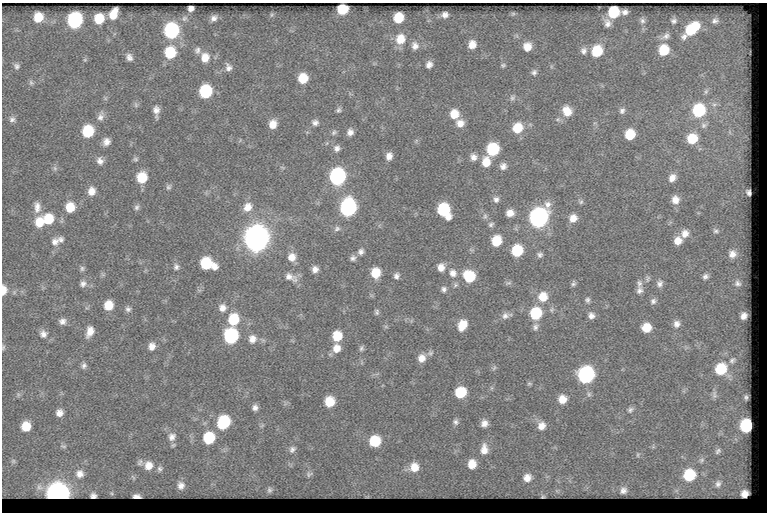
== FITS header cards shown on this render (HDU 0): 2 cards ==
NAXIS1  =                  765
NAXIS2  =                  510

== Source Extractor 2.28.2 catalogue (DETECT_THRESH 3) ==
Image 765 x 510 px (HDU 0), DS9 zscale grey, 1 PNG px = 1 image px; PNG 769 x 514 px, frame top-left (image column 1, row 510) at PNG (2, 3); no overlay
Background 56.3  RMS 5.7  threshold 17.2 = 3 sigma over >= 5 px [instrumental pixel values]
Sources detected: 208; all 208 listed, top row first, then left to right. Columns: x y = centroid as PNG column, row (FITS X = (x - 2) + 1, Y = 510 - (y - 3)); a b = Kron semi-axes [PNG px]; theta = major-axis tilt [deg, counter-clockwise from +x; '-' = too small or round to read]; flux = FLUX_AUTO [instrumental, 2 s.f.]
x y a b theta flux
191 8 5 5 - 1800
342 9 8 7 - 18000
613 12 8 8 - 18000
625 12 5 4 - 1400
113 14 11 7 65 5400
513 14 6 5 - 530
271 15 6 4 71 550
445 15 6 5 - 1800
38 17 8 7 - 7200
185 18 8 6 32 1200
214 18 8 6 22 1700
398 18 8 7 - 9900
99 19 8 7 - 9100
75 20 10 9 - 59000
642 21 8 7 - 1000
674 21 6 5 - 1100
715 21 11 9 31 2100
607 23 11 8 -72 2100
691 29 17 9 42 18000
171 31 10 9 - 55000
666 36 12 8 22 1800
400 39 12 10 76 6800
472 44 9 8 - 3900
415 46 9 8 - 2300
527 47 9 8 - 4400
197 50 9 8 - 1500
664 50 9 8 - 11000
584 51 9 8 - 1600
597 51 9 8 - 14000
170 53 10 9 - 15000
129 57 9 7 -64 1700
205 57 12 10 83 4600
85 60 5 4 - 450
429 64 8 7 - 1900
503 65 5 5 - 660
17 66 8 7 - 1200
228 67 10 7 -72 1900
534 72 7 7 - 1100
303 78 8 8 - 9000
31 83 8 6 -56 870
205 91 9 8 - 26000
706 92 8 5 63 1000
512 97 8 7 - 1000
714 104 8 7 - 1500
136 105 8 5 -73 820
338 110 6 6 - 880
699 110 10 10 - 26000
156 111 12 6 -87 2400
567 111 12 10 -62 5400
622 111 8 7 - 1300
454 114 9 9 - 6200
100 117 14 8 71 2300
12 119 8 8 - 1400
315 123 8 7 - 1600
460 123 9 9 - 3400
273 124 9 7 72 4000
704 125 9 8 - 1700
517 128 11 9 55 8700
88 131 9 8 - 16000
334 132 8 6 29 900
350 132 7 7 - 2100
630 135 8 7 - 10000
692 139 10 9 - 10000
106 142 8 8 - 2500
337 148 8 8 - 1700
493 149 9 8 - 23000
389 156 7 6 - 2500
473 157 9 8 - 2100
135 159 7 6 - 810
100 161 9 8 - 2200
486 162 11 9 90 5400
503 166 9 8 - 2000
55 168 7 6 - 890
142 177 10 9 - 10000
337 177 10 9 - 79000
672 178 10 8 56 2800
169 187 8 7 - 950
91 191 10 9 - 3400
749 193 6 4 -63 970
496 199 8 7 - 1400
675 200 9 9 - 3500
581 202 7 5 45 740
37 207 14 8 -89 2800
70 207 10 9 - 7400
137 207 8 6 59 1100
248 207 12 10 54 4000
348 208 10 9 - 92000
444 210 12 8 -61 26000
510 213 8 7 - 3000
485 216 8 6 -90 1000
538 218 11 9 62 160000
573 218 9 8 - 3500
48 219 11 10 - 9400
39 222 11 9 83 6600
491 224 7 5 33 860
337 229 8 7 - 1200
716 231 9 7 -24 1300
685 233 10 9 - 3300
256 239 11 10 - 550000
61 240 9 9 - 1500
496 241 9 8 - 10000
678 241 9 8 - 3800
55 242 11 10 - 2400
517 251 9 8 - 16000
361 252 8 7 - 1500
732 254 12 11 - 3800
540 255 7 6 - 1100
292 257 10 10 - 3700
353 258 8 7 - 1300
206 263 9 9 - 19000
176 267 8 7 - 1300
214 267 8 7 - 2300
441 267 9 8 - 3000
82 268 8 6 -90 910
315 269 7 7 - 2100
375 273 9 8 - 8200
453 273 11 10 - 3100
396 276 8 7 - 1400
469 276 10 9 - 16000
705 276 9 7 35 1500
290 277 19 9 -23 3500
648 279 10 5 73 910
508 283 9 5 13 810
573 283 8 5 75 870
639 283 10 7 87 1400
738 283 11 10 - 2400
83 284 10 8 42 1700
660 284 9 8 - 1600
455 285 7 6 - 910
444 289 8 7 - 1300
3 290 8 5 87 4100
640 290 10 8 74 1700
543 297 11 10 - 6500
587 300 7 6 - 1000
653 301 8 7 - 1300
108 305 9 8 - 6900
222 308 10 9 - 2800
128 309 8 7 - 1200
377 312 7 6 - 820
536 313 10 9 - 19000
505 316 11 9 30 2000
591 316 8 7 - 1900
743 316 7 6 - 2500
233 319 11 10 - 12000
62 321 8 8 - 1900
677 324 9 8 - 2100
462 325 10 8 65 6500
535 327 9 8 - 1500
646 328 8 7 - 6500
90 331 12 7 72 3800
43 334 10 9 - 2200
231 336 10 9 - 45000
337 336 9 8 - 8600
252 339 11 10 - 3000
152 346 8 7 - 2600
3 347 7 4 65 610
337 348 11 10 - 4000
361 348 7 6 - 890
430 353 9 7 12 1200
421 358 10 9 - 3300
732 360 11 8 40 2100
84 366 9 6 65 1200
494 368 8 5 64 740
721 369 12 12 - 15000
586 375 10 9 - 77000
529 384 8 4 -8 580
460 392 9 8 - 12000
714 395 12 7 -89 1700
746 397 5 4 - 800
562 399 9 8 - 4600
329 402 8 8 - 8900
255 407 7 6 - 1600
630 410 9 7 44 1200
59 413 7 7 - 2400
224 422 10 9 - 25000
455 422 8 7 - 1200
484 423 8 7 - 2300
26 426 8 8 - 7100
541 426 10 9 - 3300
746 426 9 8 - 30000
172 437 12 11 - 2900
209 438 9 8 - 18000
375 441 9 9 - 14000
63 446 9 4 -17 750
292 449 10 8 54 1700
484 449 15 10 87 4200
718 451 10 8 44 1800
638 455 7 4 71 610
701 460 10 8 45 1800
13 461 6 6 - 790
140 462 9 9 - 1300
472 464 10 9 - 5700
149 465 11 10 - 4400
414 467 11 11 - 5900
160 469 8 8 - 1300
80 474 12 11 - 3300
309 474 11 7 13 1400
689 475 11 10 - 19000
527 478 11 10 - 3700
718 484 15 11 57 4400
181 485 11 9 -89 2800
270 490 9 7 74 1300
623 490 6 6 - 1800
744 494 7 7 - 3200
58 495 10 10 - 370000
93 496 6 5 - 870
137 496 7 4 -3 1400
543 496 3 3 - 470
At the frame edge (FLAGS 8, measured only in part): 2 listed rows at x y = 3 290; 3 347